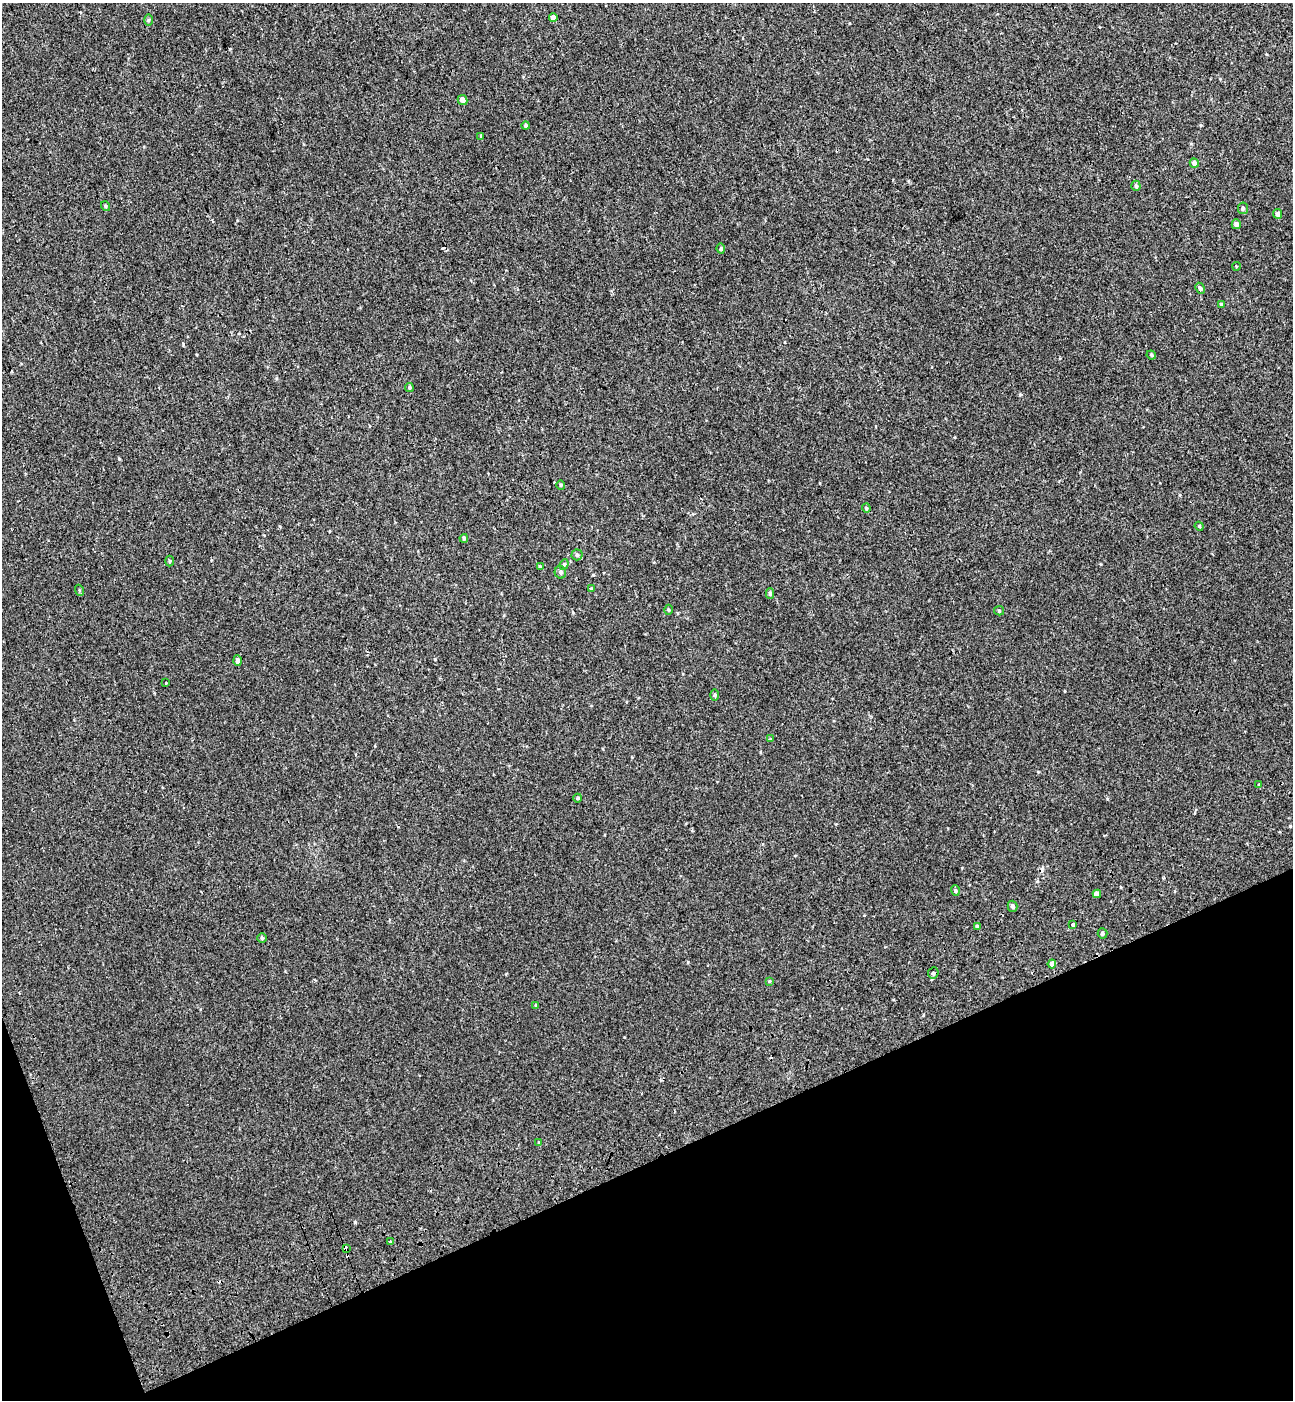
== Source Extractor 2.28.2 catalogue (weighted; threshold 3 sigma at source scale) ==
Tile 14 of 4 x 4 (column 2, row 4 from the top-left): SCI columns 1524-2814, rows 101-1498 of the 5576 x 5797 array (HDU 1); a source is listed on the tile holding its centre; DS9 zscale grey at full resolution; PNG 1295 x 1402 px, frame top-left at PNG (2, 3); each listed source drawn as its Kron ellipse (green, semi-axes under 4 px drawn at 4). Shown black and unused: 19% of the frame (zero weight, under 2 of 3 exposures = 6% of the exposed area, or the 3 px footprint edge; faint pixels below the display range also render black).
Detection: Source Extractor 2.28.2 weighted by HDU 2 'WHT'; one run over the whole footprint, this tile lists its part. Background 0.00339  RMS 0.0079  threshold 0.0356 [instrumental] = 3 sigma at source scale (4.5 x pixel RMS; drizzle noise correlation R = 1.50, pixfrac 1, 0.0396/0.0396 arcsec/px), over >= 5 px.
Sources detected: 54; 3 cosmic-ray / hot-pixel residue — neither listed nor drawn; the other 51 listed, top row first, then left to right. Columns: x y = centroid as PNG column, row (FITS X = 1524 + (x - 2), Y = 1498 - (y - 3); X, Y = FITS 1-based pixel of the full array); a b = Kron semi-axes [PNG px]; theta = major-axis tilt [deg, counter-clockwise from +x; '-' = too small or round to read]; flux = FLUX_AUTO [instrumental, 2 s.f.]
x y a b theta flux
553 17 4 4 - 4.6
148 20 6 4 89 0.88
463 100 5 4 - 3.4
526 126 4 4 - 1.1
481 137 4 3 - 0.8
1194 163 5 4 - 3.3
1136 186 5 4 - 1.7
105 206 5 4 - 1
1243 208 6 5 - 1.8
1278 214 5 4 - 2.8
1236 224 5 4 - 2.8
721 249 5 4 - 1.2
1236 266 4 3 - 0.55
1200 288 6 4 -64 1.4
1221 304 4 4 - 1.1
1151 355 5 4 - 0.91
409 388 4 4 - 1.2
561 485 4 4 - 0.89
866 508 4 4 - 0.79
1199 526 4 3 - 0.74
464 538 4 4 - 1.3
577 555 5 5 - 1.3
169 561 5 3 - 0.77
564 564 5 4 - 1.1
540 566 4 3 - 0.82
560 572 6 5 - 1.7
591 589 4 4 - 0.76
79 590 5 3 - 0.73
770 593 5 4 - 1.6
669 610 5 3 - 0.81
999 611 5 4 - 0.84
238 661 5 4 - 2.6
166 683 3 3 - 2.4
715 695 6 4 90 1
770 739 3 3 - 0.52
1259 785 4 3 - 0.87
578 798 4 3 - 0.63
955 891 5 3 - 0.92
1097 894 4 4 - 3.6
1013 906 5 4 - 2.1
1073 924 4 3 - 2.9
977 926 4 4 - 1.5
1103 933 5 5 - 1.5
262 938 5 4 - 1.3
1052 964 4 4 - 4.7
933 973 5 5 - 1.8
769 981 3 3 - 0.71
536 1005 4 3 - 0.89
539 1143 4 4 - 0.72
391 1242 3 3 - 2.5
346 1249 4 3 - 12
Overlapping masked pixels (flux is a lower limit): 1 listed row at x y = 346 1249